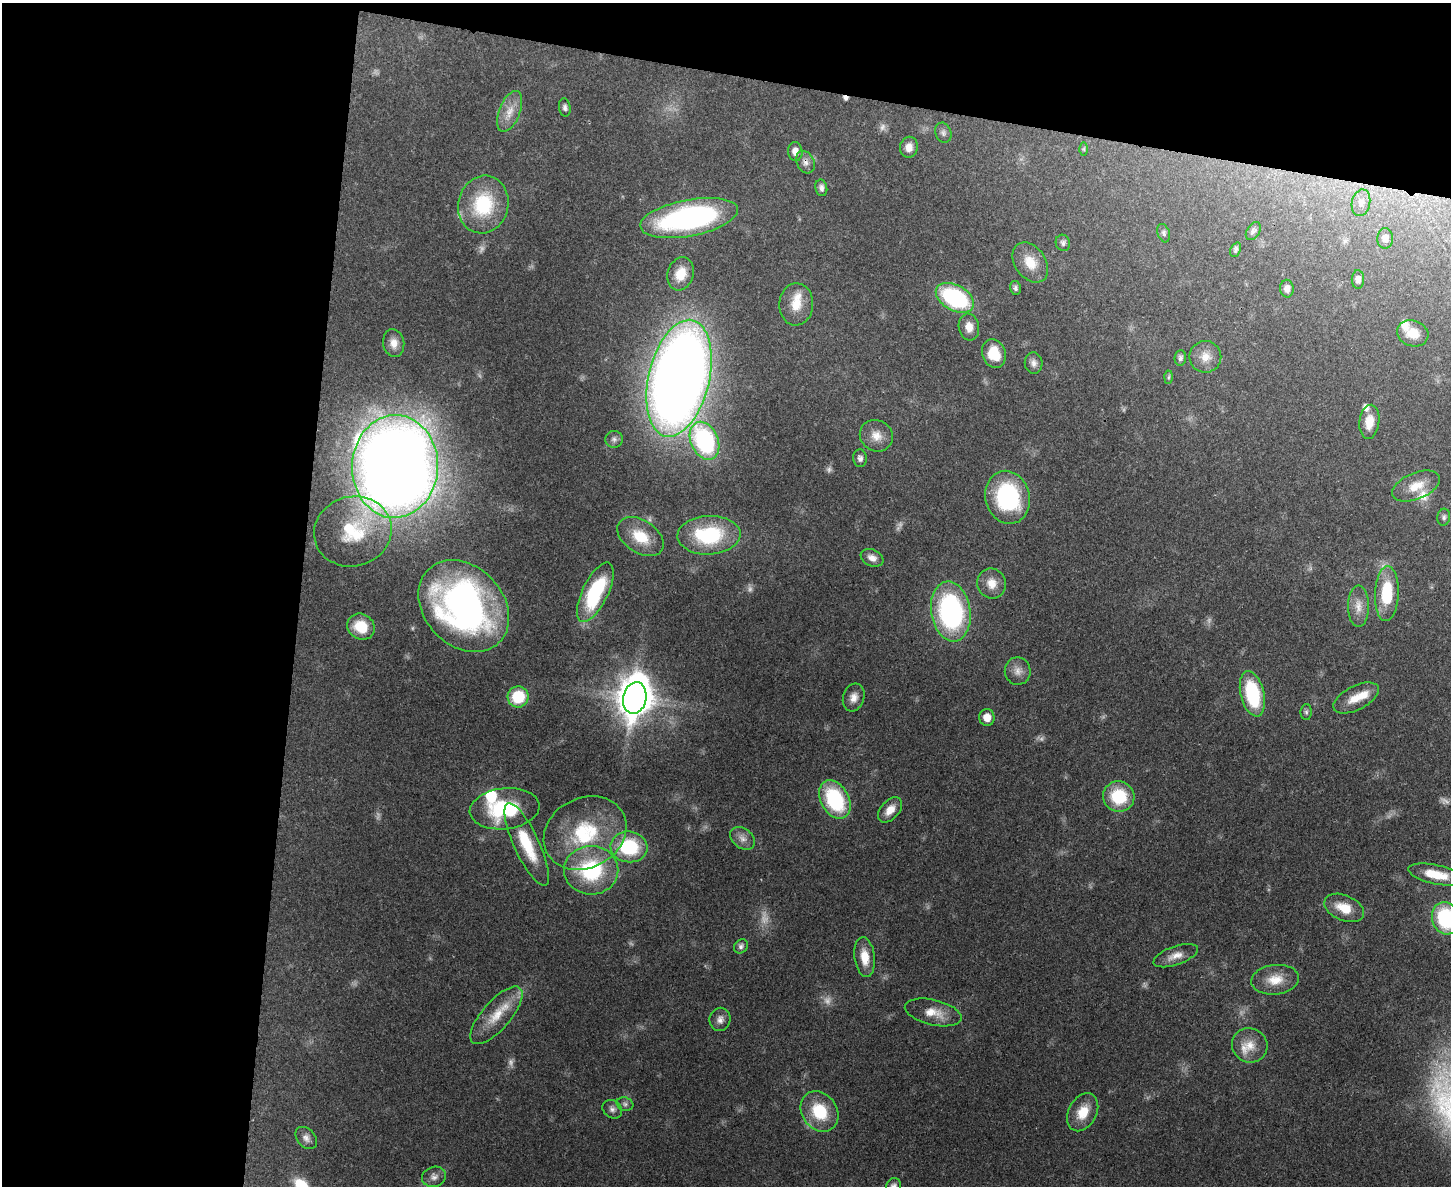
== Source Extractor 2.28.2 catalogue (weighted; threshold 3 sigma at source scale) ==
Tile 1 of 3 x 4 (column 1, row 1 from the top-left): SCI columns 326-1774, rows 3572-4755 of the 4875 x 4778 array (HDU 1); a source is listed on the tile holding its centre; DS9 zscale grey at full resolution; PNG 1453 x 1188 px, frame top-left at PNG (2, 3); each listed source drawn as its Kron ellipse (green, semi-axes under 4 px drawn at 4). Shown black and unused: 27% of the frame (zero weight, under 3 of 4 exposures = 7% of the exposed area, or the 3 px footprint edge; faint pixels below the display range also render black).
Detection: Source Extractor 2.28.2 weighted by HDU 2 'WHT'; one run over the whole footprint, this tile lists its part. Background 0.441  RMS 0.0079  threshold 0.0357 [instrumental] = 3 sigma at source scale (4.5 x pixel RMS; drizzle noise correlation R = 1.50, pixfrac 1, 0.05/0.05 arcsec/px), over >= 5 px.
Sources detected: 108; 13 too faint to see at this stretch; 1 cosmic-ray / hot-pixel residue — neither listed nor drawn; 7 inside a brighter listed object's ellipse — not listed separately; the other 87 listed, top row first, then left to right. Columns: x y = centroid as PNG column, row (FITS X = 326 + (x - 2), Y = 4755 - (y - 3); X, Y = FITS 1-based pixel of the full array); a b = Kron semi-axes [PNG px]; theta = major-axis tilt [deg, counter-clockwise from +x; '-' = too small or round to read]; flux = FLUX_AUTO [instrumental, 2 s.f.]
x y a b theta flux
565 107 9 5 -82 2.5
510 111 21 10 69 11
943 133 10 8 -70 2.9
909 147 10 9 - 6.3
1084 149 6 4 -90 1.2
795 151 9 7 -85 5.3
805 162 12 8 -62 4.5
821 188 8 6 -79 3.2
1361 203 13 9 78 5.9
483 204 29 25 75 53
689 218 50 18 11 190
1253 231 10 6 57 2.3
1164 233 9 6 -70 2.1
1385 238 10 8 89 4.7
1063 243 8 7 - 2.6
1236 250 7 5 66 1.9
1030 262 22 15 -55 17
681 274 17 13 71 14
1358 280 9 6 -89 3.1
1015 288 7 5 -77 2.1
1287 289 9 6 -88 4
955 298 20 12 -29 98
796 304 21 17 87 16
969 327 13 10 -81 8.1
1413 333 16 13 -17 12
394 343 14 10 -80 7.6
994 354 14 11 -71 21
1205 357 16 16 - 10
1180 358 7 5 84 2.2
1034 363 10 9 - 4.2
1169 377 6 4 88 1.3
679 378 59 30 76 1400
1369 422 17 10 84 12
876 436 17 15 -30 10
614 439 8 8 - 2.9
704 441 20 13 -66 120
860 458 9 7 -84 3
395 466 51 43 87 1500
1416 486 25 13 23 15
1008 497 27 22 -74 89
1444 517 8 6 83 2.2
353 531 39 35 15 58
709 535 31 19 2 65
640 537 25 16 -33 24
872 558 12 8 -22 5.2
992 583 15 14 - 11
595 592 32 13 64 71
1387 594 27 12 87 38
464 606 51 39 -46 320
1358 606 21 10 90 9.2
951 611 30 19 -81 150
361 627 14 12 -32 22
1018 671 14 13 - 6.8
1252 694 23 12 -77 61
518 697 10 10 - 34
854 697 14 10 72 6.7
635 698 16 11 79 2300
1356 698 25 12 27 15
1306 712 8 5 89 1.8
987 717 8 7 - 7.5
1119 796 16 15 - 37
835 799 20 14 -62 69
505 809 35 20 7 59
890 810 15 9 48 8.9
585 833 43 35 27 69
742 838 14 9 -37 5.6
527 844 45 12 -65 34
629 847 18 15 -7 55
591 870 27 24 0 73
1436 875 28 9 -12 18
1344 908 21 12 -23 16
1446 918 16 13 -75 69
741 946 8 6 48 2.5
1176 956 23 9 19 8.6
865 957 20 10 -83 14
1275 980 24 14 7 16
933 1012 29 12 -13 14
496 1015 36 14 49 22
720 1019 11 10 - 4.8
1250 1045 18 17 - 13
625 1104 8 6 -16 2.3
612 1109 10 8 -36 3.5
820 1111 21 17 -55 34
1083 1112 20 14 62 17
306 1138 12 9 -48 4.3
434 1177 12 10 17 4.5
894 1186 8 7 - 3.4
Overlapping masked pixels (flux is a lower limit): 1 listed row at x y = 805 162
Isophote crosses this tile's border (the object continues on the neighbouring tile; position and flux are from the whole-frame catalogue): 2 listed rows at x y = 1446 918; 894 1186